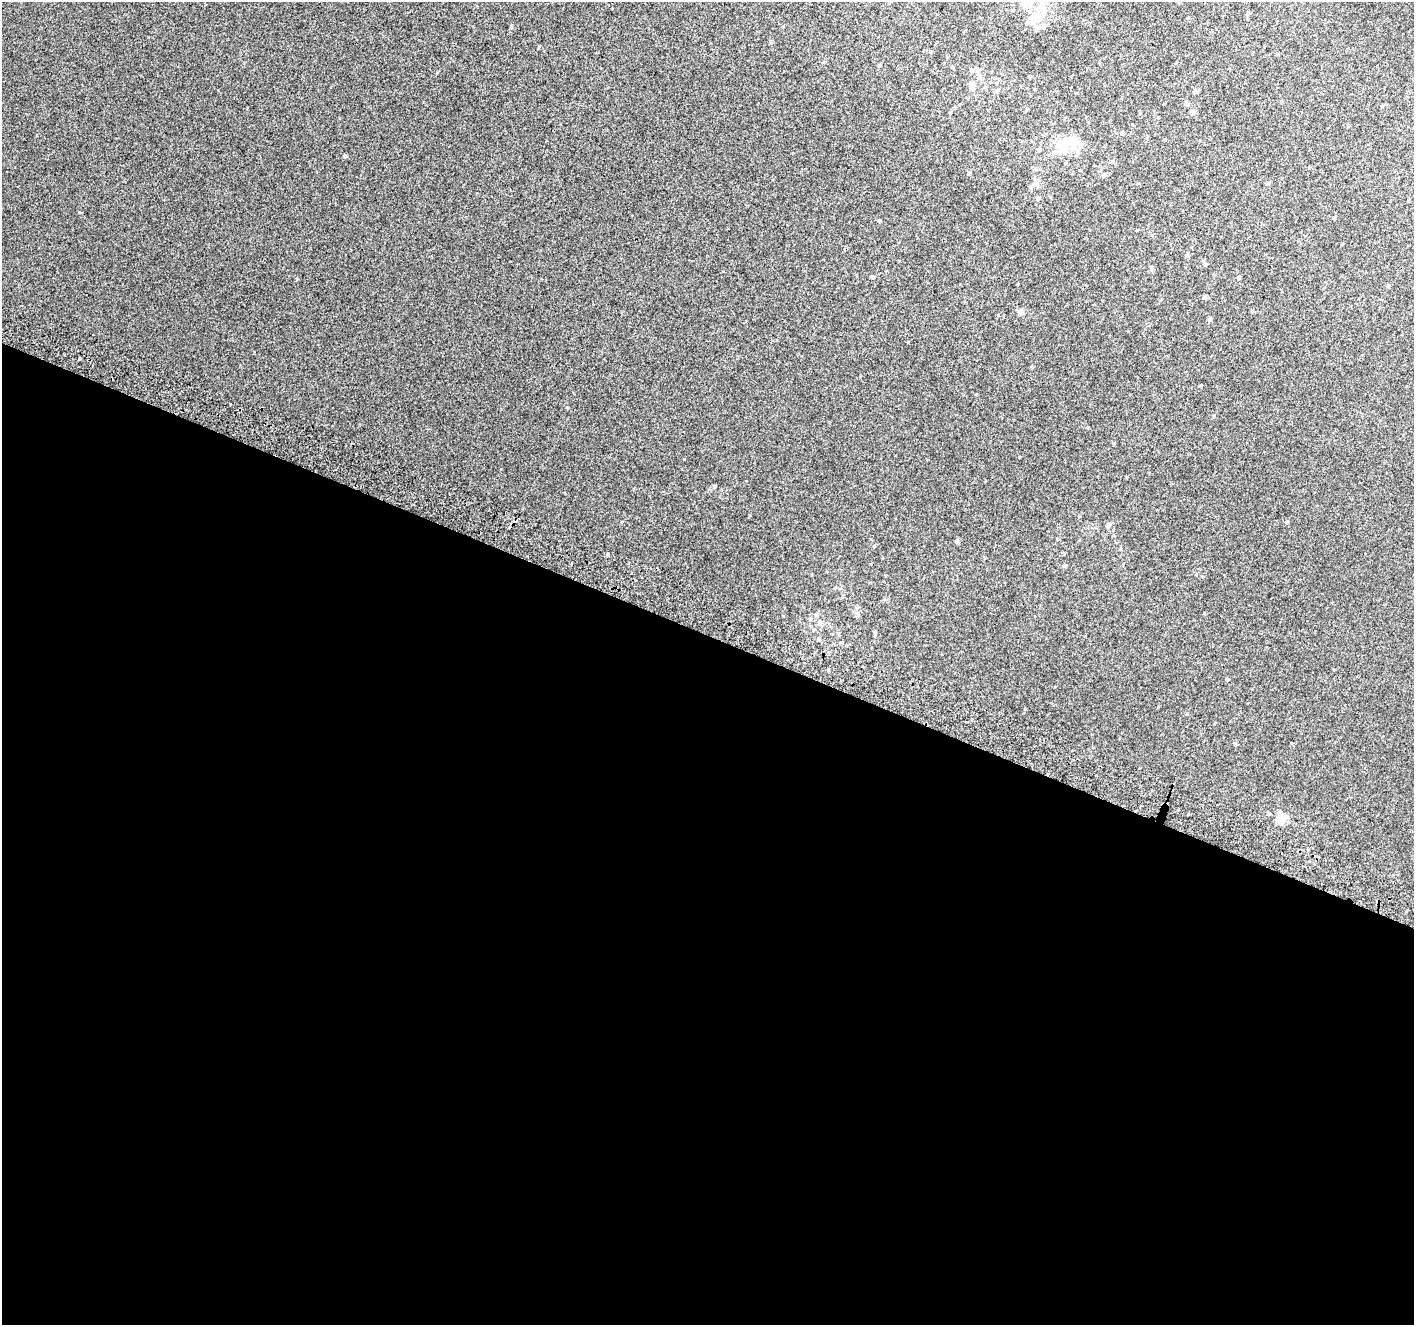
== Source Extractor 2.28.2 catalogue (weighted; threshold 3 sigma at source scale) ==
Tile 14 of 4 x 4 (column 2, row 4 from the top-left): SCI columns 1441-2852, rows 312-1634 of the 5694 x 5850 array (HDU 1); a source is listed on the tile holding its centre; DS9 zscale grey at full resolution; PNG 1416 x 1327 px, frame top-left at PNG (2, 2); no overlay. Shown black and unused: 52% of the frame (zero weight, under 2 of 3 exposures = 2% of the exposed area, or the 3 px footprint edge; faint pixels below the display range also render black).
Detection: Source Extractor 2.28.2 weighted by HDU 2 'WHT'; one run over the whole footprint, this tile lists its part. Background 0.012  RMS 0.0071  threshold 0.0317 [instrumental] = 3 sigma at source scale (4.5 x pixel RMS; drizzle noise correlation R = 1.50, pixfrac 1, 0.0396/0.0396 arcsec/px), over >= 5 px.
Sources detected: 53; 1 inside a brighter object's white glare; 1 cosmic-ray / hot-pixel residue — not listed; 4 inside a brighter listed object's ellipse — not listed separately; the other 47 listed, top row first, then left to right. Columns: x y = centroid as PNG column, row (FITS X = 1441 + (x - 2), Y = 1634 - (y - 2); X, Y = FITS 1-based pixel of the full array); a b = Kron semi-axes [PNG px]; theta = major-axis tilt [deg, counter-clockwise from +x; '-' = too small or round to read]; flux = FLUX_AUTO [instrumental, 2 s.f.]
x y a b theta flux
1040 7 18 12 68 12
1248 13 5 4 - 1
1027 22 8 6 42 2.2
511 26 5 3 - 0.74
1043 26 8 6 30 2.3
1278 55 3 3 - 1.5
972 70 5 4 - 1
979 75 7 6 - 2
972 86 12 8 84 3.4
996 91 6 5 - 1.3
1197 92 5 5 - 1.2
1187 104 5 5 - 1.6
1382 106 5 3 - 0.66
1027 109 5 4 - 0.6
1079 145 17 8 -64 5
1063 146 20 13 70 17
1039 150 5 4 - 0.82
345 156 4 3 - 1.3
969 173 6 4 89 0.8
1104 175 9 3 50 0.83
1036 183 9 7 88 3
1038 198 5 5 - 1.5
879 221 4 4 - 0.84
1205 265 5 3 - 0.72
1152 267 5 5 - 1.4
872 277 5 4 - 0.69
1239 277 5 4 - 0.87
1388 286 5 4 - 0.76
1205 297 5 4 - 1.7
1021 312 8 7 - 2.4
1210 319 6 5 - 0.94
79 359 3 3 - 0.8
567 407 4 3 - 0.72
715 486 4 4 - 0.76
1287 522 4 4 - 1.1
1108 525 5 5 - 2.8
957 542 6 4 -64 1
874 546 4 3 - 0.62
1065 566 5 4 - 1.3
816 614 5 5 - 1.5
858 614 6 4 73 0.99
820 622 7 5 -70 1.5
875 632 5 4 - 0.67
828 670 3 3 - 0.84
1227 679 4 3 - 0.8
1268 814 4 4 - 0.76
1284 818 17 8 54 6.6
Isophote crosses this tile's border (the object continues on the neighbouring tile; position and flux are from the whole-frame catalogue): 1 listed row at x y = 1040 7
Unlisted compact peaks at least as high as the median listed source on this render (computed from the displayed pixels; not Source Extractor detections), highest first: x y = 607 554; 684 459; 79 212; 538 48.